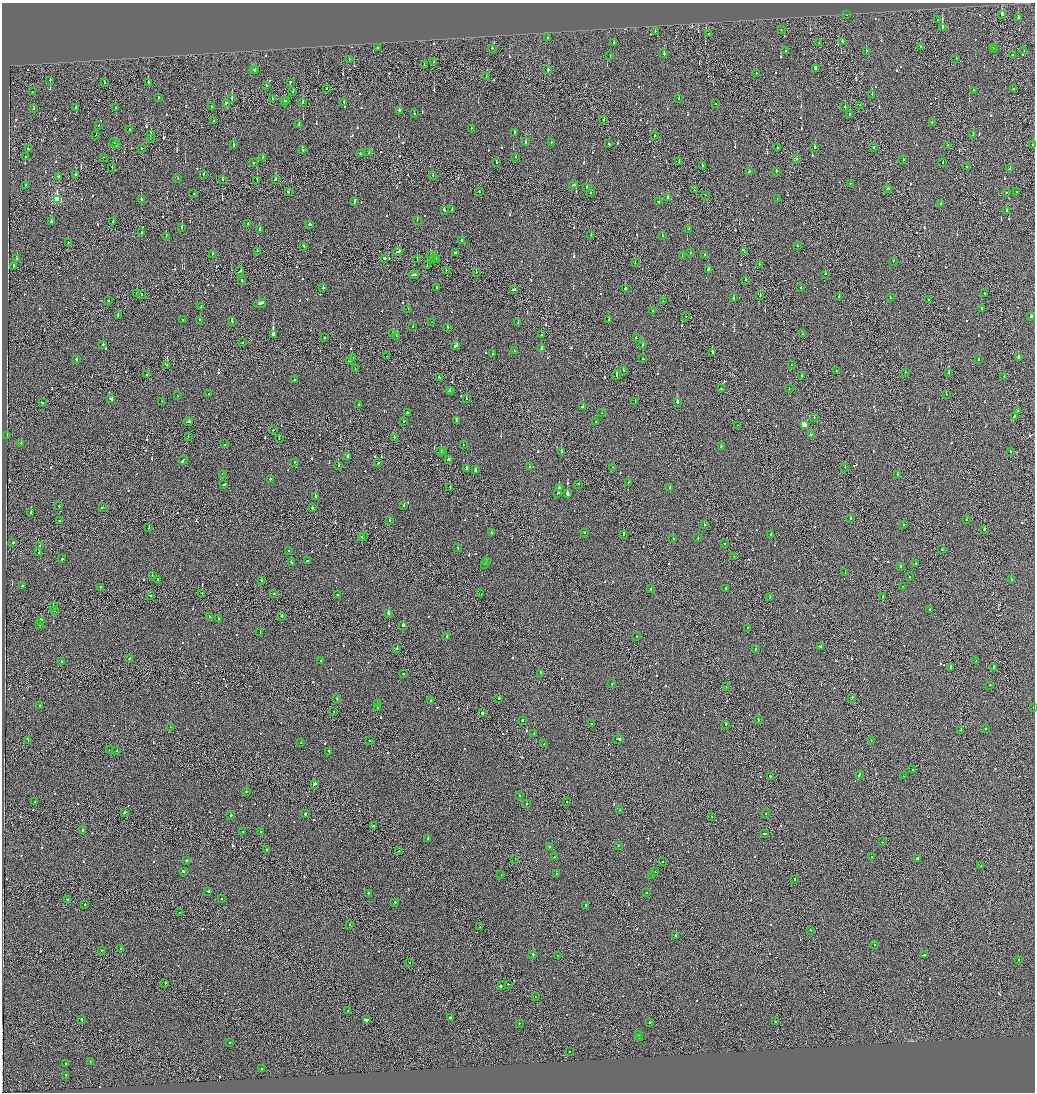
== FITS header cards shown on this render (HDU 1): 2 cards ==
NAXIS1  =                 2065
NAXIS2  =                 2180

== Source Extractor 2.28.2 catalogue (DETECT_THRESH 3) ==
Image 2065 x 2180 px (HDU 1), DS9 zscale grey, zoomed out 1/2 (1 PNG px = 2 x 2 image px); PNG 1037 x 1094 px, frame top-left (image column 1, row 2179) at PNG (2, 3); each listed source drawn as its Kron ellipse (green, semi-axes under 4 px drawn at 4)
Background -0.104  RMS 0.067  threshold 0.2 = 3 sigma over >= 5 px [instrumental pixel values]
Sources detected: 1046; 55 cannot appear on this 1/2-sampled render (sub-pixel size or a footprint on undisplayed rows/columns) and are neither listed nor drawn; of the other 991, the 500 brightest by FLUX_AUTO listed and drawn (491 fainter detections omitted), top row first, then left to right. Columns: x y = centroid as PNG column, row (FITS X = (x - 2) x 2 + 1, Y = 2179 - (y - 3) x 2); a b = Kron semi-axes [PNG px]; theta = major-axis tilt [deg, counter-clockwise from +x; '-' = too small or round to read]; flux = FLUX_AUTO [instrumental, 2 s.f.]
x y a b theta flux
1002 14 2 2 - 800
847 15 2 2 - 95
1018 18 2 2 - 750
937 19 2 2 - 70
942 27 2 2 - 1100
781 30 2 2 - 70
655 31 2 2 - 65
709 34 2 2 - 110
548 38 2 2 - 74
842 42 3 2 - 120
614 43 2 2 - 68
818 43 2 1 - 100
377 47 2 2 - 73
920 47 2 2 - 110
993 47 2 2 - 73
492 48 2 2 - 120
786 50 2 2 - 69
995 50 2 2 - 160
866 51 2 2 - 150
1024 51 2 1 - 72
664 54 2 2 - 410
1012 55 2 2 - 84
610 56 2 1 - 150
349 59 2 2 - 83
956 59 2 2 - 66
433 62 2 2 - 75
424 65 2 1 - 88
815 69 3 2 - 650
253 70 3 2 - 110
255 70 2 2 - 81
548 70 2 2 - 1800
756 73 2 1 - 120
486 77 2 2 - 92
50 80 2 2 - 100
105 82 2 1 - 110
148 82 2 2 - 570
290 83 3 1 - 330
267 85 2 2 - 130
326 88 2 1 - 150
1013 89 2 2 - 85
973 90 2 2 - 100
33 92 2 1 - 110
293 92 2 2 - 150
872 94 2 2 - 190
159 97 2 2 - 75
272 98 2 1 - 120
232 99 3 1 - 720
678 99 2 2 - 130
285 101 2 2 - 110
287 101 2 1 - 120
303 102 3 2 - 240
344 102 2 2 - 160
226 103 3 2 - 230
715 104 2 1 - 160
860 105 2 1 - 86
845 106 2 1 - 99
211 107 2 2 - 86
76 108 3 1 - 230
116 108 2 2 - 120
33 109 2 2 - 100
399 110 3 2 - 190
414 113 2 2 - 120
849 114 2 2 - 150
603 120 2 2 - 82
214 121 2 1 - 89
932 122 2 2 - 210
299 124 3 2 - 450
99 125 2 2 - 96
471 128 2 1 - 130
129 129 2 2 - 80
514 132 3 2 - 100
150 134 2 2 - 240
96 135 2 2 - 100
973 135 3 2 - 100
654 136 2 2 - 170
150 138 2 1 - 250
114 142 2 2 - 170
526 142 2 2 - 150
551 142 2 1 - 120
233 144 3 2 - 130
609 144 2 2 - 230
116 145 2 2 - 210
948 145 2 2 - 93
1032 145 2 2 - 70
815 147 2 2 - 620
141 148 2 2 - 93
777 148 2 1 - 99
874 148 2 2 - 140
28 149 3 2 - 220
303 150 2 2 - 78
369 153 2 2 - 68
360 154 2 2 - 74
25 157 2 2 - 65
104 157 2 1 - 110
262 157 2 2 - 100
516 157 2 2 - 130
796 159 2 2 - 200
903 160 2 2 - 100
679 162 2 1 - 74
943 162 2 2 - 88
253 163 2 2 - 65
496 163 2 1 - 80
702 165 2 2 - 120
112 167 2 2 - 82
967 167 2 2 - 610
1010 169 2 2 - 77
750 171 4 2 - 290
776 171 2 2 - 110
204 174 2 2 - 460
75 175 2 2 - 160
433 175 2 2 - 84
58 177 3 2 - 120
177 178 2 2 - 110
222 179 2 2 - 110
275 180 2 2 - 240
257 181 2 1 - 250
851 184 2 1 - 290
25 185 2 2 - 210
574 185 4 2 - 250
586 187 2 2 - 110
887 189 4 2 - 330
694 190 2 1 - 130
288 192 3 2 - 160
479 192 2 2 - 130
1006 192 2 2 - 96
1017 192 2 1 - 75
590 193 2 2 - 78
194 194 2 2 - 130
705 195 2 1 - 120
668 197 2 2 - 190
777 198 2 2 - 110
57 200 3 3 - 1200
141 200 2 2 - 310
355 201 2 2 - 230
659 202 2 2 - 100
941 203 2 2 - 73
444 210 2 2 - 220
452 210 2 2 - 300
1006 211 2 2 - 310
417 221 2 2 - 220
51 222 2 2 - 580
112 222 3 2 - 160
248 223 2 2 - 91
310 224 3 2 - 190
182 228 2 1 - 780
260 229 2 2 - 200
689 229 2 2 - 110
142 233 2 2 - 100
591 235 2 1 - 86
166 236 2 2 - 67
662 236 2 2 - 510
461 240 2 2 - 340
68 242 2 1 - 82
303 246 2 2 - 72
797 246 2 2 - 84
257 251 2 2 - 220
398 252 5 2 - 440
690 252 2 2 - 200
744 252 2 1 - 73
456 253 3 2 - 210
212 254 3 2 - 190
682 255 2 2 - 85
704 255 2 2 - 100
431 256 5 2 - 320
16 258 2 2 - 670
384 258 3 2 - 540
435 258 4 1 - 300
417 260 3 1 - 350
437 260 3 2 - 200
893 261 2 2 - 160
635 262 2 2 - 87
759 264 2 1 - 69
427 265 2 1 - 67
13 266 3 2 - 330
708 269 3 2 - 120
446 270 2 1 - 96
240 271 4 2 - 270
476 272 2 2 - 86
825 274 2 2 - 130
414 275 5 2 - 290
241 280 2 2 - 88
745 280 2 2 - 65
323 288 2 2 - 170
436 288 2 2 - 76
801 288 2 2 - 130
514 289 4 2 - 260
625 289 2 2 - 93
137 293 2 2 - 250
984 293 2 2 - 97
142 294 2 1 - 170
760 296 2 1 - 86
839 296 2 2 - 70
733 298 2 2 - 78
890 298 2 1 - 77
929 299 2 2 - 110
109 300 2 2 - 190
663 301 2 1 - 85
260 303 6 2 22 380
201 306 2 2 - 120
408 309 2 2 - 360
982 309 2 2 - 120
653 310 2 2 - 96
118 315 2 2 - 270
1031 316 2 2 - 440
686 317 2 1 - 130
183 320 2 2 - 74
200 320 2 2 - 100
609 320 2 2 - 67
232 321 2 2 - 150
432 322 2 1 - 75
518 323 2 2 - 74
413 327 2 2 - 65
447 327 2 2 - 93
393 333 2 2 - 710
541 334 2 1 - 75
803 334 2 2 - 67
273 335 2 2 - 5400
396 336 2 2 - 110
325 337 2 2 - 130
636 338 2 2 - 180
243 343 2 1 - 150
103 344 2 2 - 190
643 345 2 2 - 400
456 346 4 2 - 270
541 349 2 2 - 1100
515 351 4 2 - 210
712 353 2 2 - 380
493 354 2 1 - 150
387 356 2 1 - 230
1018 357 4 2 - 440
352 358 2 2 - 77
76 359 2 2 - 180
643 359 2 2 - 160
979 360 2 2 - 77
349 361 2 2 - 99
167 365 2 2 - 150
791 365 2 2 - 75
355 369 2 2 - 65
623 371 2 2 - 79
836 371 2 2 - 68
905 372 2 1 - 180
949 373 2 2 - 140
146 375 2 1 - 82
617 375 4 1 - 280
801 376 2 1 - 350
1004 376 2 1 - 210
439 377 3 2 - 190
295 380 4 2 - 250
721 389 2 1 - 90
789 389 2 2 - 130
449 391 2 2 - 390
451 391 3 1 - 350
208 394 2 2 - 68
946 394 2 2 - 100
177 396 2 1 - 70
110 399 3 2 - 190
466 399 2 2 - 120
162 401 2 2 - 110
635 402 2 1 - 67
677 402 2 2 - 580
42 403 3 2 - 120
359 404 2 2 - 100
582 407 2 2 - 140
1018 411 2 1 - 100
407 412 2 2 - 94
602 413 2 2 - 72
1014 416 3 2 - 170
814 417 2 2 - 67
456 421 2 2 - 350
596 421 2 2 - 72
188 422 4 2 - 350
404 422 2 2 - 95
737 425 2 1 - 76
804 425 3 3 - 200
273 430 2 1 - 360
811 435 3 2 - 680
7 436 2 2 - 89
188 436 2 1 - 65
394 437 2 2 - 100
279 439 2 2 - 97
21 443 2 2 - 81
225 444 2 2 - 68
463 445 2 1 - 68
721 447 2 2 - 190
441 452 4 2 - 300
443 452 2 2 - 190
561 452 3 2 - 620
1010 452 2 2 - 510
348 456 2 2 - 140
449 459 2 2 - 90
183 460 4 2 - 590
294 462 2 2 - 65
378 463 2 2 - 230
338 466 2 2 - 570
529 467 2 2 - 92
613 467 2 1 - 78
845 467 2 2 - 130
467 468 2 2 - 500
476 469 3 2 - 330
222 474 2 2 - 82
897 475 2 2 - 87
270 479 2 2 - 81
628 482 2 1 - 110
578 484 2 2 - 79
224 485 3 2 - 220
450 487 2 1 - 81
559 487 2 2 - 100
670 488 2 1 - 71
558 493 3 2 - 140
567 494 2 2 - 1400
315 496 2 2 - 1500
404 505 2 2 - 92
59 506 2 2 - 67
312 507 2 2 - 420
102 508 2 1 - 95
31 513 2 2 - 360
851 518 2 2 - 160
389 520 2 2 - 120
966 520 2 2 - 80
60 521 2 2 - 110
704 525 2 2 - 120
903 525 2 2 - 89
149 528 2 2 - 150
984 529 2 1 - 500
491 533 2 2 - 100
584 533 2 2 - 77
624 534 2 1 - 210
771 534 2 2 - 180
362 537 2 2 - 180
363 537 2 2 - 96
673 538 2 2 - 120
698 538 2 2 - 73
13 542 2 2 - 330
725 544 2 1 - 100
40 545 2 2 - 70
458 548 2 2 - 99
289 550 2 2 - 69
942 550 2 1 - 100
39 553 2 2 - 74
734 556 2 1 - 71
62 559 2 2 - 220
307 561 2 2 - 320
486 562 2 2 - 260
291 563 2 2 - 310
915 563 2 2 - 350
485 565 2 2 - 70
901 567 2 2 - 110
845 573 2 2 - 86
152 576 2 2 - 89
909 577 2 2 - 130
158 579 2 2 - 99
262 580 2 2 - 130
1011 580 2 2 - 390
22 586 2 1 - 410
903 586 2 1 - 87
100 587 2 2 - 79
726 588 3 2 - 360
651 589 2 2 - 200
202 593 2 2 - 68
274 594 2 1 - 150
481 594 2 2 - 83
150 595 2 1 - 210
338 595 2 2 - 140
883 597 2 1 - 280
769 598 2 1 - 68
53 607 2 1 - 110
930 609 2 2 - 850
55 610 2 2 - 81
388 613 2 2 - 930
210 617 2 2 - 77
282 617 2 2 - 160
219 619 2 2 - 86
41 620 3 2 - 210
40 625 2 2 - 83
403 625 3 2 - 200
748 628 2 2 - 130
260 632 2 2 - 80
447 636 2 2 - 300
637 637 2 2 - 120
820 646 4 2 - 180
397 648 2 2 - 93
756 649 3 2 - 150
130 658 3 2 - 190
320 661 2 2 - 93
976 661 2 2 - 95
62 662 2 2 - 120
950 668 4 2 - 290
993 668 2 2 - 210
540 673 2 2 - 79
403 674 2 2 - 67
612 684 2 2 - 98
990 685 2 1 - 180
726 687 2 1 - 86
499 698 2 2 - 130
852 698 3 1 - 130
337 699 2 2 - 120
430 700 2 2 - 99
377 704 2 2 - 100
39 706 2 2 - 73
1033 707 2 1 - 74
377 708 2 2 - 130
334 712 2 1 - 82
482 713 2 2 - 340
522 720 2 2 - 210
758 720 2 2 - 66
592 723 2 2 - 150
725 724 2 2 - 130
170 727 2 2 - 65
986 729 2 2 - 130
960 730 2 2 - 340
534 733 2 1 - 300
618 739 5 2 - 330
28 741 2 2 - 510
370 741 2 1 - 93
871 741 2 1 - 74
301 743 2 1 - 110
544 744 2 2 - 90
109 750 2 1 - 67
117 751 2 1 - 160
329 751 2 2 - 240
913 770 2 2 - 110
859 774 4 2 - 280
770 776 2 2 - 150
903 776 2 1 - 330
315 784 4 2 - 240
246 791 2 2 - 110
520 795 2 2 - 100
35 802 2 1 - 79
567 802 2 2 - 100
527 803 2 1 - 74
620 810 2 2 - 73
125 812 2 2 - 230
766 813 2 1 - 100
305 814 2 2 - 230
231 815 2 2 - 260
711 817 2 1 - 71
373 826 2 2 - 150
82 830 2 2 - 120
242 831 3 1 - 140
260 832 2 2 - 82
765 833 3 2 - 180
428 838 2 2 - 140
882 842 2 1 - 100
618 845 2 2 - 98
549 846 2 2 - 92
266 849 2 2 - 120
399 851 2 1 - 77
555 857 2 2 - 200
871 857 2 2 - 72
917 858 2 2 - 490
515 859 2 1 - 77
186 860 2 2 - 320
663 861 2 2 - 180
981 866 2 1 - 75
183 871 2 2 - 140
655 872 2 1 - 100
556 873 2 1 - 100
501 875 2 2 - 74
652 875 2 1 - 66
794 879 2 2 - 120
208 891 3 2 - 250
646 892 2 2 - 240
368 893 2 2 - 110
221 898 2 2 - 110
67 899 2 2 - 85
395 902 2 2 - 120
85 904 2 2 - 97
586 905 2 2 - 250
179 912 2 1 - 110
349 925 2 2 - 88
480 927 2 1 - 74
810 930 2 2 - 110
676 935 2 2 - 91
875 945 2 2 - 230
120 948 2 2 - 76
101 950 2 2 - 66
533 954 3 2 - 290
557 955 2 1 - 100
925 955 2 2 - 250
1018 960 2 2 - 92
410 962 2 1 - 130
165 983 2 1 - 120
508 984 2 2 - 190
501 986 3 2 - 450
535 997 2 1 - 120
347 1010 2 2 - 86
450 1017 3 2 - 430
81 1020 3 2 - 200
367 1020 3 2 - 1000
649 1022 2 2 - 180
775 1022 2 1 - 230
519 1023 2 2 - 170
639 1035 2 2 - 81
639 1038 2 2 - 68
229 1042 2 1 - 72
569 1052 2 2 - 330
90 1061 3 2 - 200
65 1063 2 2 - 76
261 1069 3 2 - 150
66 1075 2 2 - 240
At the frame edge (FLAGS 8, measured only in part): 1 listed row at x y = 1033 707
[491 fainter detections neither listed nor drawn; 55 sub-pixel or undisplayed-footprint detections neither listed nor drawn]